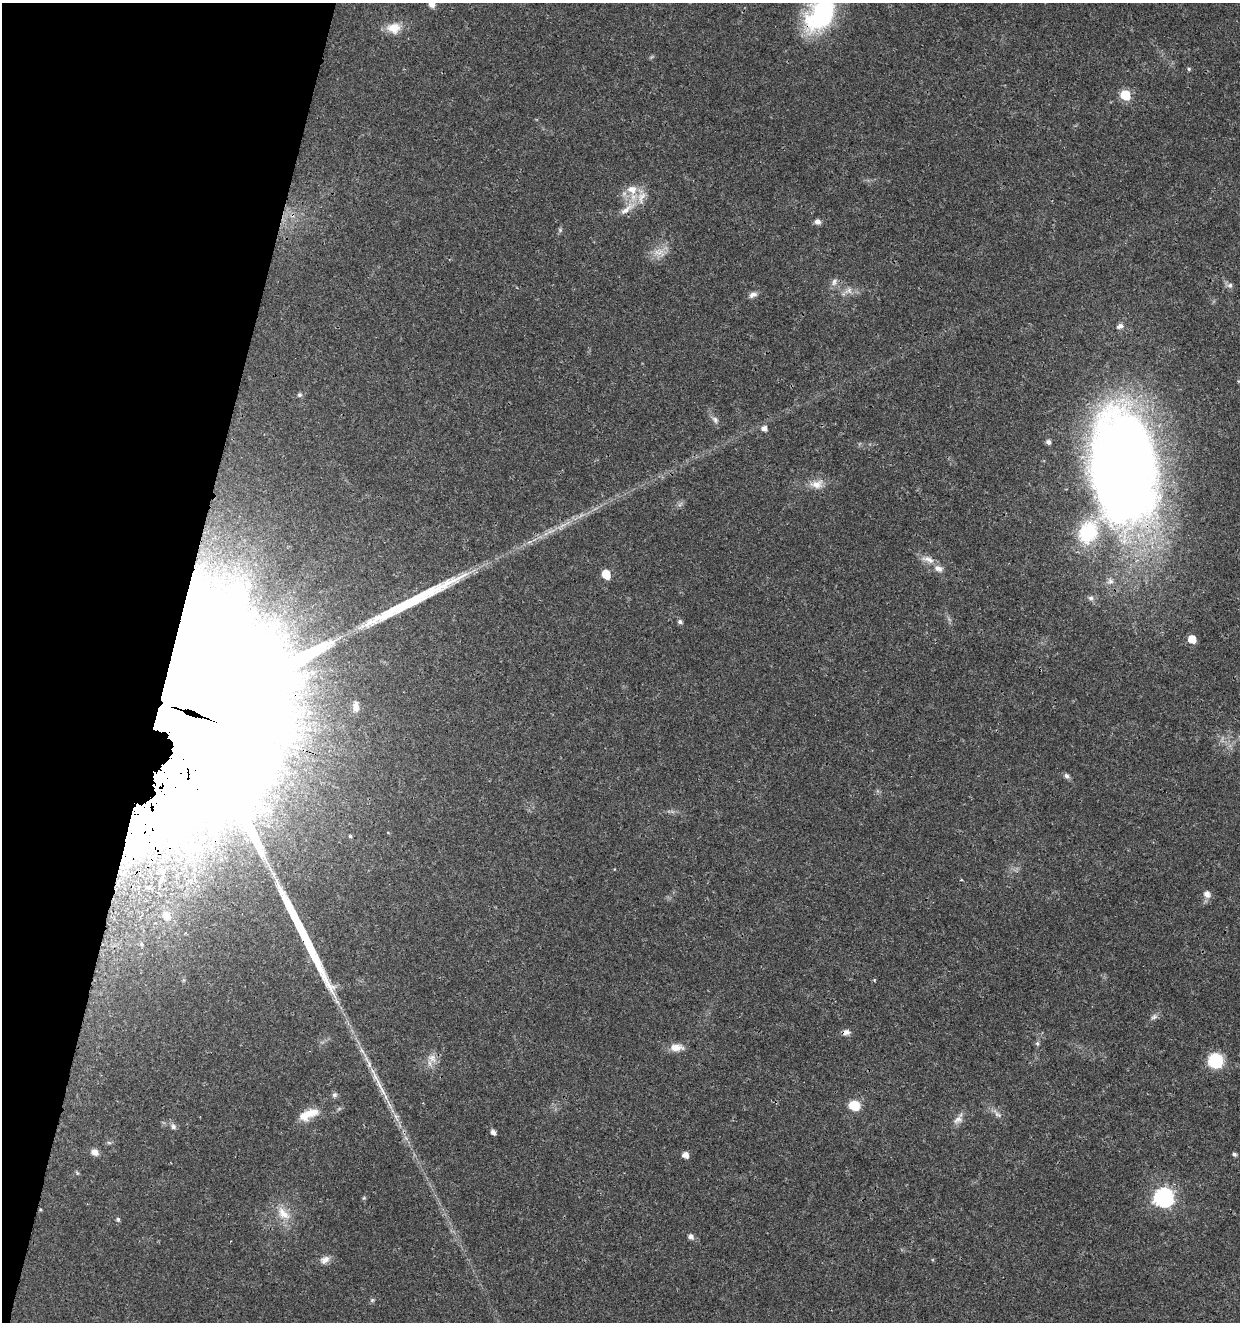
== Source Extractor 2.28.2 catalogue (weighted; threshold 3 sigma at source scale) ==
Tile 9 of 4 x 4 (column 1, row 3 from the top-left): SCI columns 287-1524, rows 1326-2645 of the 5463 x 5297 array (HDU 1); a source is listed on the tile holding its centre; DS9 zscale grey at full resolution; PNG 1242 x 1324 px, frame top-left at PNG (2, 3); no overlay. Shown black and unused: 14% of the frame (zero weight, under 3 of 4 exposures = <1% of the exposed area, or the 3 px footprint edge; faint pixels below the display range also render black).
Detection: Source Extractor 2.28.2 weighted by HDU 2 'WHT'; one run over the whole footprint, this tile lists its part. Background 0.018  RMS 0.002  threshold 0.00906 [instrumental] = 3 sigma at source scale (4.5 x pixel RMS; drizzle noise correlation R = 1.50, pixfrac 1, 0.0396/0.0396 arcsec/px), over >= 5 px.
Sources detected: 68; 1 too faint to see at this stretch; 1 inside a brighter object's white glare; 2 long thin detections or spike segments (spike, bleed or trail) — not listed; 3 inside a brighter listed object's ellipse — not listed separately; the other 61 listed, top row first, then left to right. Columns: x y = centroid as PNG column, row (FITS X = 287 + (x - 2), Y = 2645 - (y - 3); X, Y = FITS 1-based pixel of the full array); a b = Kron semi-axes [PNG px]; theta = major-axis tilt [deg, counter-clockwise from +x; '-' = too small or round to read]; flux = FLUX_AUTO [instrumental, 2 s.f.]
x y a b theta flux
432 4 9 8 - 1.2
821 13 47 27 60 24
394 28 18 13 0 3.1
1189 69 5 4 - 0.32
1125 95 6 6 - 12
632 189 16 13 -11 3
627 209 29 7 39 2.5
818 222 7 6 - 0.86
560 230 6 4 -48 0.32
659 252 17 10 11 2.3
834 282 11 7 74 0.9
1230 285 8 7 - 0.63
848 291 12 8 23 1.3
753 295 11 7 21 0.89
1120 326 10 7 21 0.77
300 395 6 6 - 0.48
715 420 11 7 -56 0.8
764 428 6 5 - 1.1
1048 442 5 4 - 0.78
1123 467 110 59 -84 260
816 484 19 11 8 2.3
928 559 19 8 -19 1.8
606 574 6 5 - 6.8
1091 598 7 6 - 0.6
680 622 6 5 - 0.53
1192 639 6 5 - 4.1
356 707 13 7 89 1.2
207 718 112 37 -19 70000
1067 776 8 6 -53 0.66
133 831 17 10 10 3.7
350 836 4 4 - 0.25
1207 894 7 6 - 1.4
166 916 13 10 -47 1.9
141 944 6 5 - 0.42
874 980 4 2 - 0.18
1154 1017 10 7 28 0.7
846 1032 10 7 17 0.93
1037 1043 7 5 -89 0.43
676 1047 17 8 1 2.2
432 1058 14 11 -36 1.9
1215 1060 12 12 - 9.8
382 1089 22 5 -61 2.2
334 1095 7 7 - 0.54
854 1106 8 7 - 5.9
308 1114 27 11 22 3.7
958 1120 16 9 36 1.4
173 1126 9 7 -66 0.69
493 1132 5 4 - 0.98
109 1143 6 4 -19 0.3
95 1152 8 7 - 1.3
1234 1154 5 4 - 0.47
685 1155 5 5 - 1.6
77 1173 6 4 -56 0.26
1164 1197 8 7 - 79
364 1198 6 4 -17 0.22
40 1209 4 4 - 0.2
283 1213 23 12 -48 3.5
118 1219 5 5 - 0.4
691 1236 6 5 - 0.98
325 1260 13 8 27 1.3
372 1300 6 5 - 0.34
Overlapping masked pixels (flux is a lower limit): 6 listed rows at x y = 821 13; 1123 467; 207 718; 133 831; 846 1032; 40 1209
Isophote crosses this tile's border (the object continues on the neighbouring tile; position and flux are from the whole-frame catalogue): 2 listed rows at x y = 432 4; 821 13